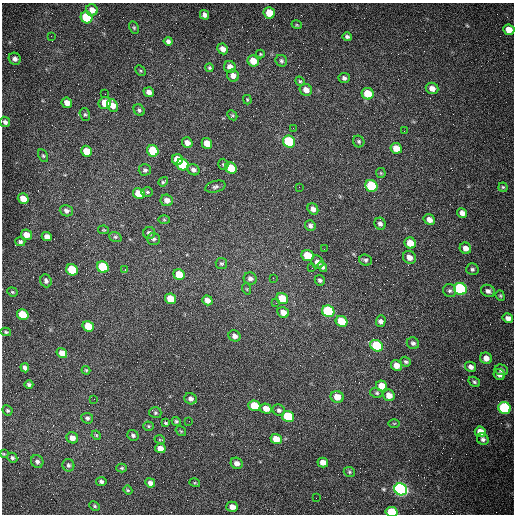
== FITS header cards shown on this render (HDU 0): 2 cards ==
NAXIS1  =                  512 /fastest changing axis
NAXIS2  =                  512 /next to fastest changing axis

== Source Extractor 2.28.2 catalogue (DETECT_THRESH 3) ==
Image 512 x 512 px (HDU 0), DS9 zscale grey, 1 PNG px = 1 image px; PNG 516 x 516 px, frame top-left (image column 1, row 512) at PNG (2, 3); each listed source drawn as its Kron ellipse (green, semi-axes under 4 px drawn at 4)
Background 1480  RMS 22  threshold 66.4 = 3 sigma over >= 5 px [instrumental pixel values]
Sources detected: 170; all 170 listed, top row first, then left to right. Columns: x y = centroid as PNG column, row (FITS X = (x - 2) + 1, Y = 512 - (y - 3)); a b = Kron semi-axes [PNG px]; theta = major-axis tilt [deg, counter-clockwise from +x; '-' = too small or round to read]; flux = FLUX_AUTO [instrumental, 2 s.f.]
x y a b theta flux
92 10 6 5 - 13000
269 13 6 5 - 28000
204 15 5 4 - 5700
87 17 6 5 - 79000
297 25 5 3 - 1300
134 28 7 4 -64 2100
509 30 6 5 - 15000
51 36 2 2 - 1300
347 37 5 4 - 3600
168 41 4 4 - 4200
223 49 6 5 - 10000
260 54 4 4 - 1300
15 59 6 5 - 5700
253 61 6 5 - 19000
281 61 6 5 - 3100
230 67 6 5 - 12000
209 68 4 4 - 2300
140 71 6 4 -45 1800
233 76 6 5 - 8500
344 78 5 5 - 4300
300 81 5 4 - 2000
432 88 6 5 - 9800
306 90 6 5 - 10000
149 92 5 5 - 7600
105 94 2 2 - 670
368 94 6 5 - 33000
247 100 5 3 - 1400
67 103 5 5 - 12000
105 103 6 6 - 30000
112 105 7 5 -62 12000
139 110 6 5 - 3000
85 115 6 5 - 2600
232 115 6 4 -44 1800
5 122 5 5 - 4100
293 128 2 2 - 660
404 131 2 2 - 650
289 142 6 5 - 120000
359 142 6 5 - 2700
187 143 5 5 - 9100
207 143 5 5 - 18000
396 148 6 5 - 17000
86 151 5 5 - 28000
153 151 6 5 - 56000
43 156 7 4 -62 2100
177 160 5 5 - 37000
223 164 5 5 - 2400
183 165 6 5 - 92000
231 168 6 5 - 42000
145 170 6 5 - 4200
193 170 6 5 - 5200
381 173 5 5 - 1800
163 182 5 3 - 2300
371 186 6 5 - 90000
215 187 10 5 15 3700
299 187 2 2 - 1000
503 187 4 4 - 2000
147 192 6 5 - 2400
139 194 6 5 - 27000
23 199 5 5 - 18000
167 200 6 5 - 7900
313 209 6 5 - 6900
66 211 7 5 -18 5300
462 213 5 4 - 7400
164 220 6 4 -2 1600
429 220 6 5 - 8900
380 224 6 5 - 4500
310 226 5 5 - 4100
104 230 5 4 - 1500
149 233 6 6 - 4800
26 235 6 5 - 15000
47 237 5 4 - 8700
115 237 6 5 - 2400
154 239 6 6 - 3300
20 242 5 4 - 3000
410 243 6 5 - 21000
465 248 6 5 - 8600
324 249 2 2 - 670
307 256 6 5 - 35000
409 257 7 6 - 9500
365 260 6 5 - 3200
317 262 7 6 - 9000
221 264 6 5 - 2500
103 267 6 5 - 82000
322 267 5 4 - 4000
312 268 2 2 - 780
472 269 6 6 - 3200
72 270 6 5 - 71000
125 270 3 3 - 940
179 274 6 5 - 30000
273 278 2 2 - 860
250 279 6 6 - 4900
320 280 5 5 - 3300
46 281 7 5 -69 4300
247 289 5 3 - 1500
460 289 6 6 - 230000
450 291 7 6 - 3400
488 291 7 6 - 5600
12 292 5 4 - 1600
500 296 5 4 - 2000
282 298 6 5 - 33000
170 299 6 5 - 27000
207 300 5 4 - 8900
276 303 3 3 - 1400
328 311 6 5 - 160000
283 313 6 5 - 13000
23 315 6 5 - 55000
508 318 5 4 - 7300
341 321 6 5 - 40000
381 321 6 5 - 6100
88 326 6 5 - 45000
6 332 5 3 - 2100
234 336 6 5 - 6500
413 343 6 5 - 4000
377 346 7 5 -29 89000
62 353 5 5 - 14000
486 358 6 5 - 9500
406 362 5 4 - 2700
396 365 6 5 - 12000
471 367 5 5 - 6400
25 368 4 4 - 5600
86 370 4 3 - 1600
501 370 7 5 -16 4200
499 374 6 5 - 6800
474 382 6 4 -34 2500
29 384 4 3 - 2900
382 386 6 5 - 21000
377 393 6 5 - 2600
389 395 6 5 - 14000
337 397 6 6 - 18000
94 399 2 2 - 590
191 399 6 5 - 5300
254 406 6 5 - 41000
266 408 5 5 - 14000
505 408 6 6 - 150000
7 410 5 4 - 2300
279 410 6 5 - 4100
155 413 6 5 - 2500
288 416 6 5 - 80000
87 418 6 5 - 3500
176 421 5 4 - 2600
189 421 2 2 - 620
166 423 4 3 - 1700
394 423 6 4 1 1500
148 426 5 4 - 2000
181 431 6 4 -34 1600
480 432 6 5 - 17000
96 435 5 4 - 1600
133 435 6 5 - 3200
72 438 6 5 - 9200
276 439 5 5 - 22000
483 439 6 5 - 4100
160 440 5 3 - 1400
160 448 5 4 - 11000
4 454 4 3 - 1500
12 458 5 4 - 2900
37 462 6 6 - 4200
323 462 5 4 - 11000
236 463 6 5 - 7400
68 465 6 6 - 3200
122 468 5 4 - 2200
349 472 6 4 -23 2300
101 482 5 4 - 3600
150 483 5 4 - 6300
195 483 5 3 - 1400
401 489 6 6 - 590000
128 490 4 4 - 1700
316 498 2 2 - 3600
95 506 5 4 - 2100
232 507 6 5 - 11000
392 512 6 5 - 71000
At the frame edge (FLAGS 8, measured only in part): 1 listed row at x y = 392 512